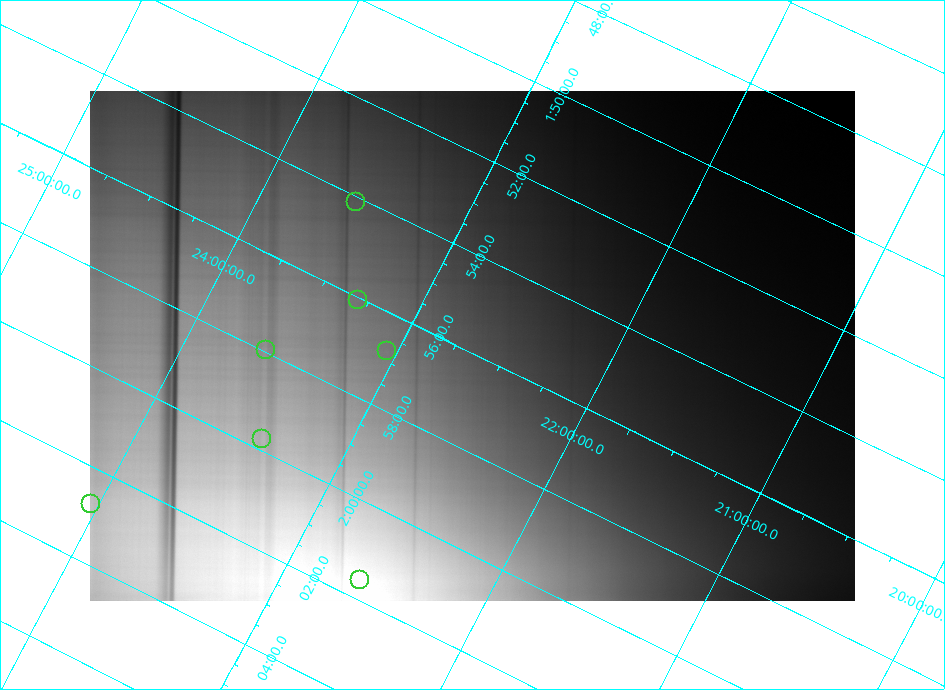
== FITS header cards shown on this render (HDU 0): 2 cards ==
NAXIS1  =                  765 / length of data axis 1
NAXIS2  =                  510 / length of data axis 2

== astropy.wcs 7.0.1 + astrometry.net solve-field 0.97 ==
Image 765 x 510 px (HDU 0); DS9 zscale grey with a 90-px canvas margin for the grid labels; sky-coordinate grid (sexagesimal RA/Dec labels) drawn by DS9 from the SOLVED WCS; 7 Tycho-2 reference stars matched to detected sources circled (green)
Header WCS: none
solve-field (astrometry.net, Tycho-2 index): SOLVED blind (the file carries no WCS)
Solved WCS: RA---TAN/DEC--TAN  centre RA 01:55:51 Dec +22:40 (28.96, +22.67 deg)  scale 18.4 arcsec/px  FOV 234.4' x 157.7'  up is -63 deg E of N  parity normal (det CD < 0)
(file carries no celestial WCS; the grid is the blind solution)
Tycho-2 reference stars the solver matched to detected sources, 7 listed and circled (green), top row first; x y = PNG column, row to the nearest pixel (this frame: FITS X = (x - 90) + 1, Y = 510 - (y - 91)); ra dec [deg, ICRS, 3 dp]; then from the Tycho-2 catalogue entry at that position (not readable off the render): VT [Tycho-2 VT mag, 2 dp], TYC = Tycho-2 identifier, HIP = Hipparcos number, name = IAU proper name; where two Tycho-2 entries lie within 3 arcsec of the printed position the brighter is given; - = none
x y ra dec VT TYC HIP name
356 202 28.532 +23.540 9.86 1757-1308-1 - -
358 300 29.017 +23.300 8.89 1757-1829-1 - -
266 350 29.490 +23.603 6.65 1757-1963-1 - -
387 351 29.197 +23.051 7.93 1757-372-1 9073 -
262 439 29.944 +23.412 9.64 1757-1194-1 - -
91 504 30.690 +24.039 9.43 1757-969-1 - -
360 580 30.400 +22.628 8.51 1757-889-1 9454 -